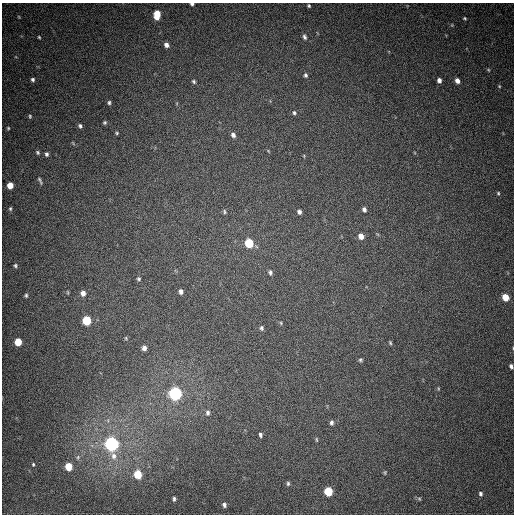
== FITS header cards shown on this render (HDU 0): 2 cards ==
NAXIS1  =                  512
NAXIS2  =                  512

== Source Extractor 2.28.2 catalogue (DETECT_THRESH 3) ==
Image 512 x 512 px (HDU 0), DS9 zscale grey, 1 PNG px = 1 image px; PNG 516 x 516 px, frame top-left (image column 1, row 512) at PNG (2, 3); no overlay
Background 458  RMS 13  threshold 37.8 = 3 sigma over >= 5 px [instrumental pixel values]
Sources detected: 69; all 69 listed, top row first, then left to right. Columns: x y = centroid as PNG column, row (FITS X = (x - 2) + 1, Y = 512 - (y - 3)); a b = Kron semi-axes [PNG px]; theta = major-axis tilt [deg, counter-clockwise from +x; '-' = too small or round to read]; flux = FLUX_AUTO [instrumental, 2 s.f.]
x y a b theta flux
192 4 4 3 - 1800
309 6 4 4 - 1200
157 15 8 5 86 20000
465 18 3 3 - 900
39 37 4 3 - 880
304 37 7 5 -69 2200
166 45 5 4 - 3300
488 70 5 4 - 810
305 75 5 4 - 1700
33 79 4 4 - 1800
439 80 5 4 - 3300
194 81 6 4 -48 1500
457 81 5 4 - 4500
499 86 4 3 - 740
109 102 5 4 - 1500
294 113 5 4 - 1400
30 116 5 4 - 1100
105 122 4 4 - 1300
80 126 5 4 - 1700
8 128 3 3 - 860
117 133 4 4 - 1000
233 135 6 5 - 3000
73 143 7 3 -54 880
38 152 5 4 - 1300
47 154 5 4 - 1800
304 156 5 3 - 640
40 181 9 3 -65 1500
10 185 5 5 - 10000
498 193 5 4 - 1100
10 209 5 4 - 1100
364 209 5 4 - 2700
224 212 6 4 -77 1300
299 212 6 5 - 2700
361 236 6 5 - 6800
249 243 6 5 - 41000
15 265 5 4 - 1500
270 272 7 5 -75 2100
139 279 5 4 - 1400
181 291 5 4 - 3100
67 292 5 3 - 770
83 293 6 5 - 4200
26 295 5 4 - 1400
505 297 6 5 - 16000
87 321 6 5 - 46000
281 323 5 4 - 870
261 328 6 5 - 1700
126 338 5 3 - 830
18 342 5 5 - 18000
390 343 5 3 - 1100
144 348 5 4 - 3500
360 360 5 5 - 1400
511 366 5 4 - 2100
175 393 6 6 - 220000
208 413 6 5 - 2100
331 423 7 5 88 2300
260 435 6 4 -83 2000
316 439 7 3 -89 1100
112 444 7 6 - 310000
78 457 5 4 - 1200
33 464 6 4 -77 1100
68 467 6 5 - 19000
385 473 6 3 72 920
138 474 6 5 - 28000
288 483 6 4 90 1600
328 491 6 5 - 38000
480 494 5 4 - 1800
174 499 5 3 - 1700
419 499 6 5 - 1200
224 505 6 5 - 2600
At the frame edge (FLAGS 8, measured only in part): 2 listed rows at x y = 192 4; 511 366